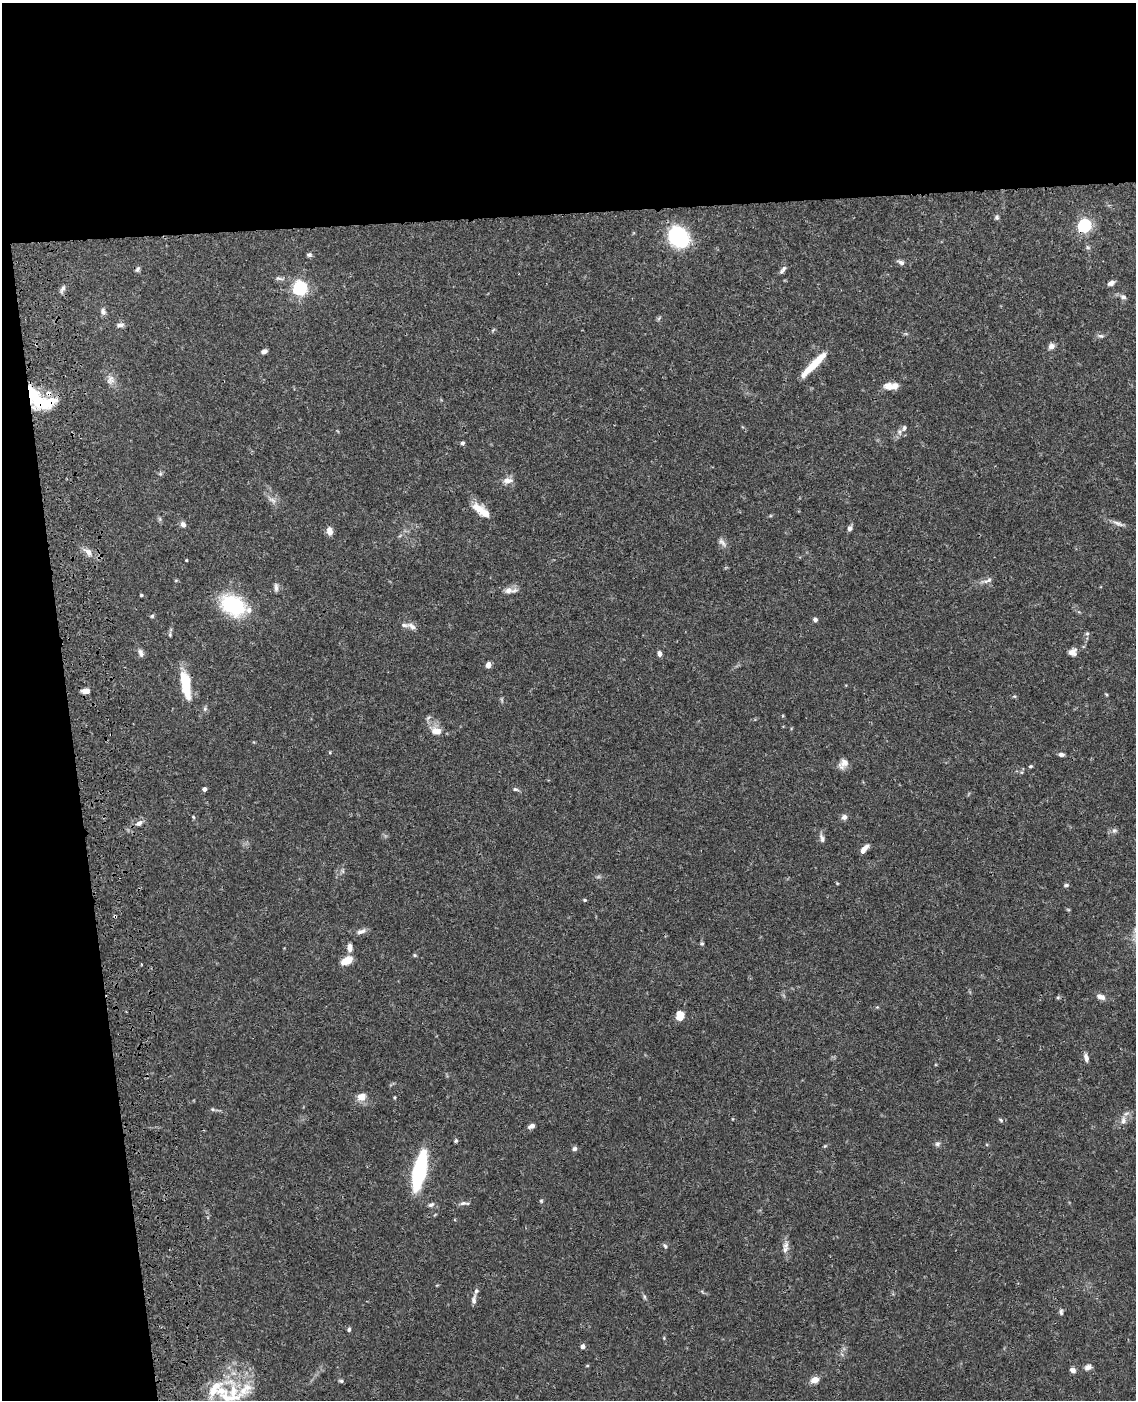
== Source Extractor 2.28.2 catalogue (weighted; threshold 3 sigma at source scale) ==
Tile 1 of 4 x 3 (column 1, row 1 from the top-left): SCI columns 119-1252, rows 3052-4449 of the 4770 x 4604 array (HDU 1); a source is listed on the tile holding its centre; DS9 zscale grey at full resolution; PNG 1138 x 1402 px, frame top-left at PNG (2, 3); no overlay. Shown black and unused: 21% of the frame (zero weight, under 3 of 4 exposures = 6% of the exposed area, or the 3 px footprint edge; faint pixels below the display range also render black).
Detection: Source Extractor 2.28.2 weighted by HDU 2 'WHT'; one run over the whole footprint, this tile lists its part. Background 0.0574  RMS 0.003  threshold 0.0137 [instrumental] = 3 sigma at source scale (4.5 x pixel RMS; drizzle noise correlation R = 1.50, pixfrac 1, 0.05/0.05 arcsec/px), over >= 5 px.
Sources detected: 115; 1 too faint to see at this stretch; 1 inside a brighter object's white glare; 1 cosmic-ray / hot-pixel residue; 1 long thin detection or spike segment (spike, bleed or trail) — not listed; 7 inside a brighter listed object's ellipse — not listed separately; the other 104 listed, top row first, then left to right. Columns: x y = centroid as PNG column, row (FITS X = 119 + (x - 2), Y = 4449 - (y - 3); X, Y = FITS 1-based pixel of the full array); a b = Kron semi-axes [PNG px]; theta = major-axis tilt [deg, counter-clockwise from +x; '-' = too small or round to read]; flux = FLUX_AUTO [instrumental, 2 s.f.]
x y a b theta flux
997 217 7 5 69 0.61
1084 226 6 6 - 59
678 237 15 13 -49 41
309 255 7 5 8 0.61
901 262 9 6 -21 1
784 268 10 6 45 0.99
137 269 8 5 58 0.63
1111 283 9 6 25 1.1
300 288 6 6 - 75
63 289 10 5 58 0.94
1123 297 8 6 -25 0.99
103 311 9 6 -81 1
120 325 10 6 6 1
1101 336 8 5 -17 0.71
1051 346 7 6 - 1.6
264 351 6 4 17 1.1
814 364 35 6 45 8.3
110 380 13 10 70 1.9
888 386 10 9 - 2.3
43 402 30 16 -4 12
904 428 9 6 81 0.98
462 443 5 4 - 0.65
160 474 6 4 44 0.48
507 480 14 8 3 1.9
272 500 12 6 -31 1.5
481 510 24 8 -37 5
160 519 7 4 -72 0.48
1118 523 17 5 -21 1.4
183 524 9 6 -56 1
850 528 6 5 - 0.97
330 531 10 6 -80 1.9
722 542 15 6 -51 1.3
88 552 14 8 -43 2.1
186 560 3 3 - 0.28
176 580 5 3 - 0.27
988 580 14 6 23 1.3
276 587 11 5 -87 0.94
508 590 12 9 17 1.9
141 595 4 4 - 0.31
233 605 24 17 -27 24
152 616 5 5 - 0.43
815 620 5 5 - 0.79
412 626 15 6 -29 1.4
1087 633 6 5 - 0.49
1073 652 9 8 - 1.8
141 653 11 6 -72 1.1
659 653 6 5 - 1.1
488 665 4 4 - 3.1
186 684 32 10 -80 9.7
86 691 9 6 1 1.7
1014 696 6 4 -17 0.36
436 731 15 10 -11 2.9
330 752 4 3 - 0.29
1061 754 6 4 -6 0.9
843 764 14 10 54 2
1030 766 5 3 - 0.43
204 789 4 4 - 1.2
515 789 7 5 -14 0.57
193 817 5 4 - 0.33
844 817 7 7 - 1.1
139 823 10 7 30 1.4
1114 830 8 5 20 0.78
822 838 11 6 -73 1.1
864 849 11 4 49 2.1
1066 885 7 4 10 0.52
585 900 5 4 - 0.37
115 916 3 3 - 0.53
361 931 13 6 17 1.4
702 943 5 4 - 0.46
350 947 11 6 -88 1.5
415 955 5 4 - 0.37
347 960 11 6 26 5
1058 997 6 4 19 0.4
1101 997 11 7 -19 1.6
680 1016 8 7 - 4.2
1086 1057 10 5 -75 1.4
362 1097 13 10 29 2.5
394 1097 4 3 - 0.34
213 1109 6 4 -45 0.43
1001 1120 6 4 -37 0.45
1123 1120 12 7 89 1.7
531 1126 7 5 21 1.2
456 1141 5 4 - 0.46
937 1144 8 6 31 0.72
825 1146 6 4 33 0.34
575 1149 6 5 - 0.74
419 1171 24 8 78 51
541 1201 5 4 - 0.36
463 1203 10 5 6 0.92
431 1205 8 5 25 0.79
665 1246 7 4 -54 0.49
785 1249 11 7 72 1.5
644 1297 8 4 -82 0.52
474 1300 12 5 83 1.1
1061 1312 8 5 -84 0.63
349 1330 5 4 - 0.59
664 1338 5 3 - 0.28
583 1346 5 4 - 1.1
587 1366 5 3 - 0.27
1088 1367 9 6 15 1.1
1073 1370 6 5 - 1.3
815 1380 8 6 18 2.4
341 1381 7 5 -14 0.48
231 1396 47 39 87 20
Overlapping masked pixels (flux is a lower limit): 3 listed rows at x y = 1084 226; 43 402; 115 916